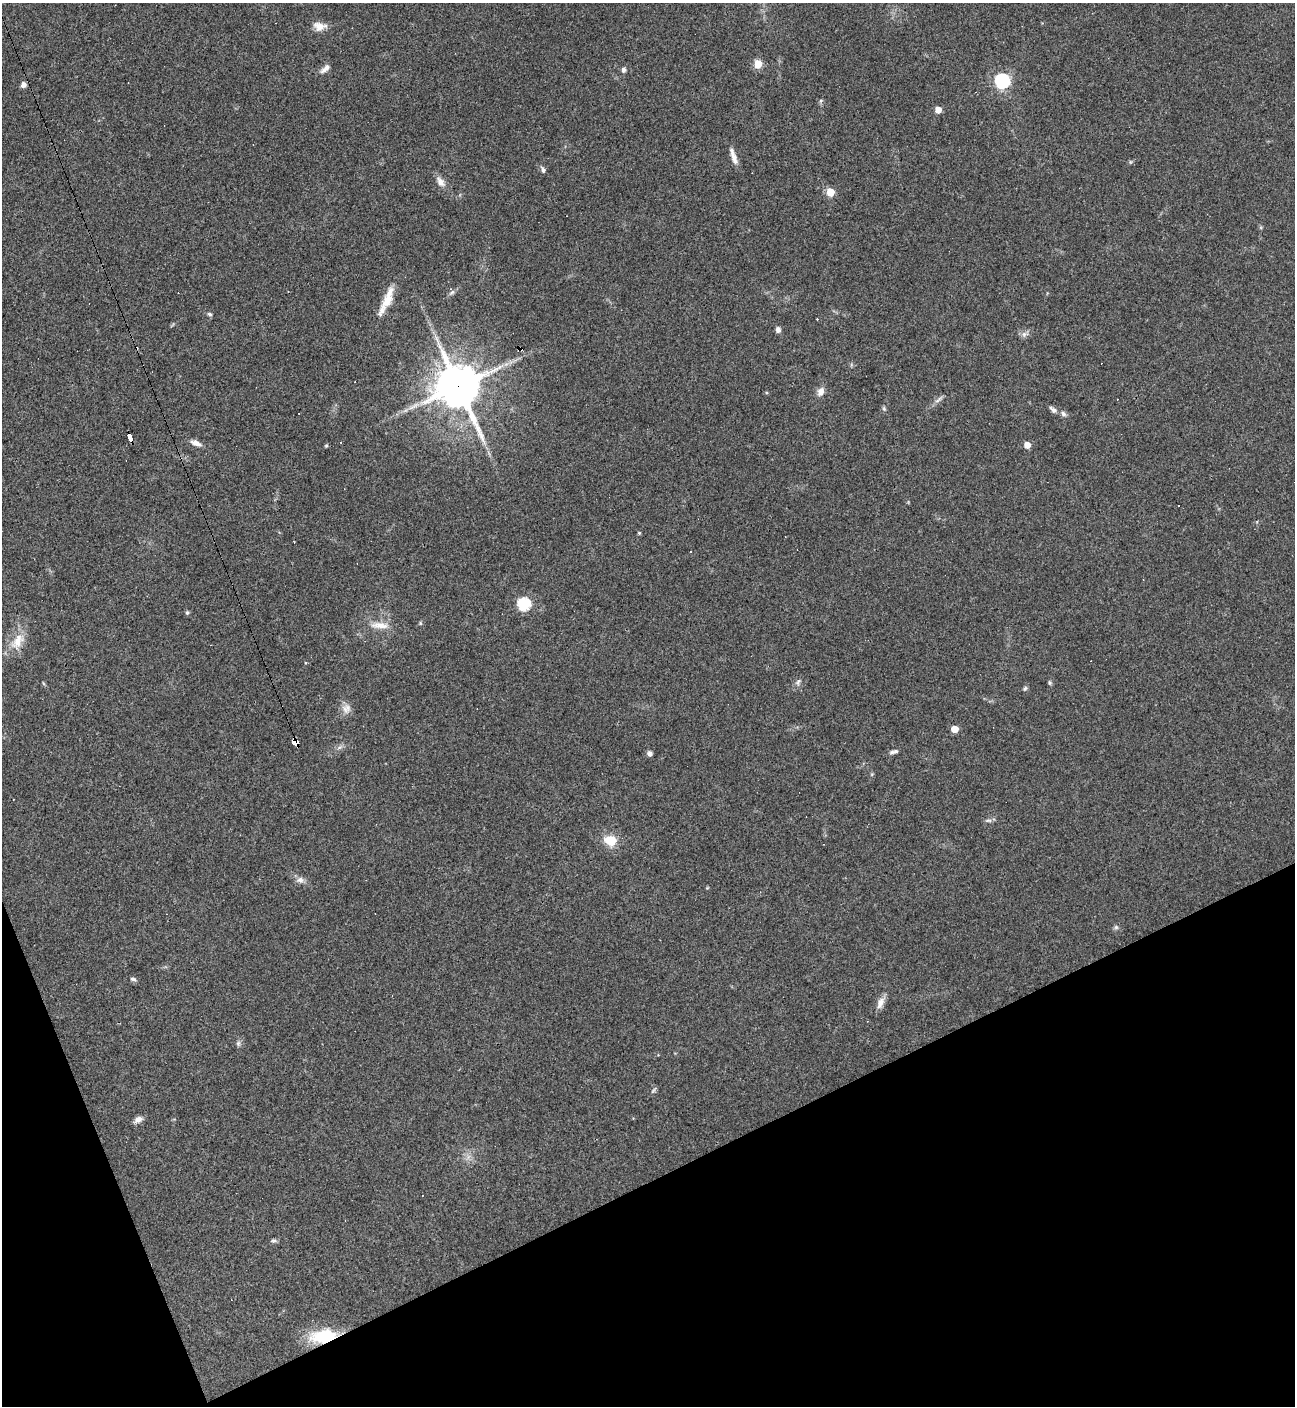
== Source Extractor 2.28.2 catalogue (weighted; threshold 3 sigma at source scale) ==
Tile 14 of 4 x 4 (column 2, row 4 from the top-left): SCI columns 1575-2867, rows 1-1404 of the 5603 x 5615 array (HDU 1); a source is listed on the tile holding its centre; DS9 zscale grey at full resolution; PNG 1297 x 1408 px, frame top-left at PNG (2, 3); no overlay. Shown black and unused: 19% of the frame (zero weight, under 3 of 4 exposures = <1% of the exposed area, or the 3 px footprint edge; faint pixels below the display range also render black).
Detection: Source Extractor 2.28.2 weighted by HDU 2 'WHT'; one run over the whole footprint, this tile lists its part. Background 0.0486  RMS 0.0051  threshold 0.0231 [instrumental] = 3 sigma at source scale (4.5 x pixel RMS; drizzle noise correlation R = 1.50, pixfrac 1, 0.05/0.05 arcsec/px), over >= 5 px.
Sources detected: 69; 12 cosmic-ray / hot-pixel residue — not listed; the other 57 listed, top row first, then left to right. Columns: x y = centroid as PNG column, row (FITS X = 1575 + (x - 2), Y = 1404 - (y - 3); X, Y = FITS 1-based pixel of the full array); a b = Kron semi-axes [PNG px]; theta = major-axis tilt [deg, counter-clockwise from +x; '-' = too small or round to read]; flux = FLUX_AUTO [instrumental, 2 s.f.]
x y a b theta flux
319 26 17 10 -8 5
758 64 5 5 - 18
325 69 15 6 39 2.7
624 70 5 4 - 1.9
1002 81 6 6 - 120
23 85 6 6 - 2.3
821 101 6 5 - 0.78
938 110 5 5 - 6.1
733 156 21 6 -71 4.1
1130 162 6 3 71 0.62
543 170 8 5 -67 1.4
440 182 16 9 -54 3.6
830 192 5 5 - 14
452 293 11 5 41 1.5
388 298 34 11 67 10
210 314 7 5 -37 0.97
778 330 6 5 - 2.1
1024 334 10 7 8 2.1
520 349 5 3 - 0.82
458 386 16 14 -66 1700
821 392 10 8 67 3.3
938 399 14 4 42 1.9
884 409 6 5 - 0.86
1053 410 11 6 -39 1.7
1063 414 8 7 - 1.5
130 438 8 4 -65 81
196 443 13 6 -21 3.2
1027 445 5 5 - 6.4
326 446 5 4 - 0.57
639 533 4 4 - 0.64
690 552 2 2 - 0.43
524 604 6 6 - 65
187 613 5 5 - 1.1
420 623 6 4 -89 0.61
380 625 28 9 -3 6.8
18 641 27 15 58 10
798 682 11 6 56 1.7
1050 683 6 5 - 0.82
1025 688 7 5 63 0.93
346 709 13 12 - 3.9
954 729 5 5 - 9
296 743 6 4 -62 190
339 747 8 4 45 1.3
892 752 9 6 10 1.4
650 753 6 5 - 1.8
989 820 9 4 0 1.2
610 841 16 13 -21 9.3
300 880 11 9 -7 2.6
1116 927 6 5 - 1
133 979 9 5 -9 1.2
880 1003 17 8 65 3.6
238 1043 8 6 70 1.2
654 1090 11 3 49 0.97
138 1120 11 7 26 2.6
468 1157 8 4 71 1.6
273 1241 8 5 5 1.1
323 1336 31 15 8 25
Overlapping masked pixels (flux is a lower limit): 5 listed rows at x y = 520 349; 458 386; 130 438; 296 743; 323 1336